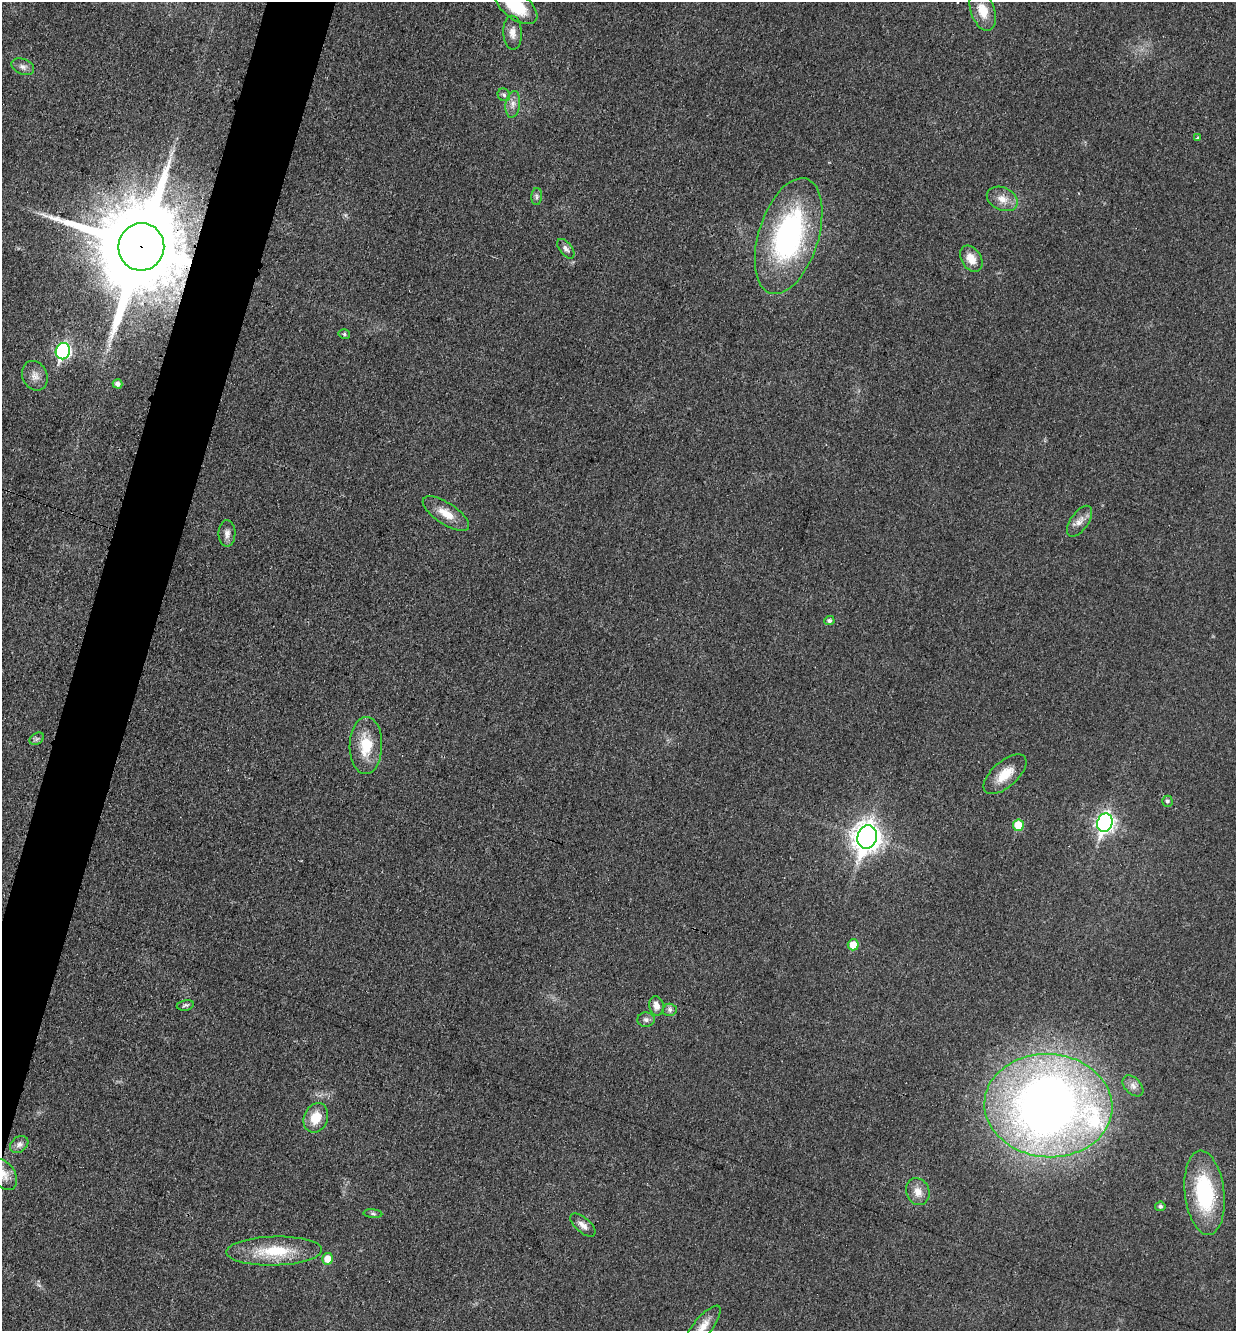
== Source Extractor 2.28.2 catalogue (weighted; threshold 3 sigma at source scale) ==
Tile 7 of 4 x 4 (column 3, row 2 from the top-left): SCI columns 2743-3976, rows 2668-3996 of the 5351 x 5330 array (HDU 1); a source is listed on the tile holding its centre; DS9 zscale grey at full resolution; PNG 1238 x 1333 px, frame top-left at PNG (2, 2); each listed source drawn as its Kron ellipse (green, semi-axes under 4 px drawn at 4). Shown black and unused: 4% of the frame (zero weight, under 3 of 4 exposures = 1% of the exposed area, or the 3 px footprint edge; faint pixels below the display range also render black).
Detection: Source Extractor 2.28.2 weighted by HDU 2 'WHT'; one run over the whole footprint, this tile lists its part. Background 0.0553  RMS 0.0054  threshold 0.0241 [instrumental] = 3 sigma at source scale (4.5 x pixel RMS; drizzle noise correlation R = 1.50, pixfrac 1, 0.05/0.05 arcsec/px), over >= 5 px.
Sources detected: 47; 1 cosmic-ray / hot-pixel residue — neither listed nor drawn; the other 46 listed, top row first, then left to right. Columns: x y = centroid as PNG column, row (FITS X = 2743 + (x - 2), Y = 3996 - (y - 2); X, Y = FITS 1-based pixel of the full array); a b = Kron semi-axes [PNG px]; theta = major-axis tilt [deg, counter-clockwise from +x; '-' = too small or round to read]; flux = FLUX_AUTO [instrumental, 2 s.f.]
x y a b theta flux
516 6 25 13 -37 22
983 11 21 12 -70 10
512 33 17 9 -88 4.4
23 67 12 7 -21 2.6
504 95 7 6 - 1.3
513 104 13 7 83 3.5
1197 138 3 3 - 1.8
537 197 8 5 85 1.4
1002 199 16 11 -25 6.2
789 236 60 30 73 110
141 247 24 23 - 11000
566 249 11 6 -52 2.2
971 259 14 10 -57 7.2
344 334 6 4 -15 0.91
63 351 8 7 - 95
35 376 15 12 -66 4.7
118 384 5 4 - 2.4
446 514 27 10 -33 9.2
1079 521 18 9 55 4.5
227 533 13 8 89 3.1
829 621 5 4 - 1.3
37 739 8 5 32 1.3
366 745 28 16 89 17
1005 774 26 12 42 10
1167 801 5 5 - 1.3
1105 823 9 7 73 210
1018 825 6 5 - 14
867 837 12 9 74 600
853 945 5 5 - 11
185 1005 9 5 11 1.2
656 1006 10 7 -78 3.7
670 1010 7 6 - 1.6
646 1020 8 7 - 1.9
1133 1086 12 8 -46 3
1048 1106 64 51 -4 570
316 1118 15 11 68 11
19 1144 10 7 40 2.5
3 1174 17 11 -55 6.8
918 1192 13 11 -69 5.3
1204 1193 42 19 -83 48
1160 1206 5 4 - 1.3
373 1214 9 4 -5 1
583 1225 15 7 -40 3.6
274 1251 48 14 1 25
327 1259 6 5 - 6.7
703 1327 26 9 51 6.6
Overlapping masked pixels (flux is a lower limit): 2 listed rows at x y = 141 247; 3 1174
Isophote crosses this tile's border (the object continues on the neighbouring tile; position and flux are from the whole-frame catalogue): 3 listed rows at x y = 516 6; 3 1174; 703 1327